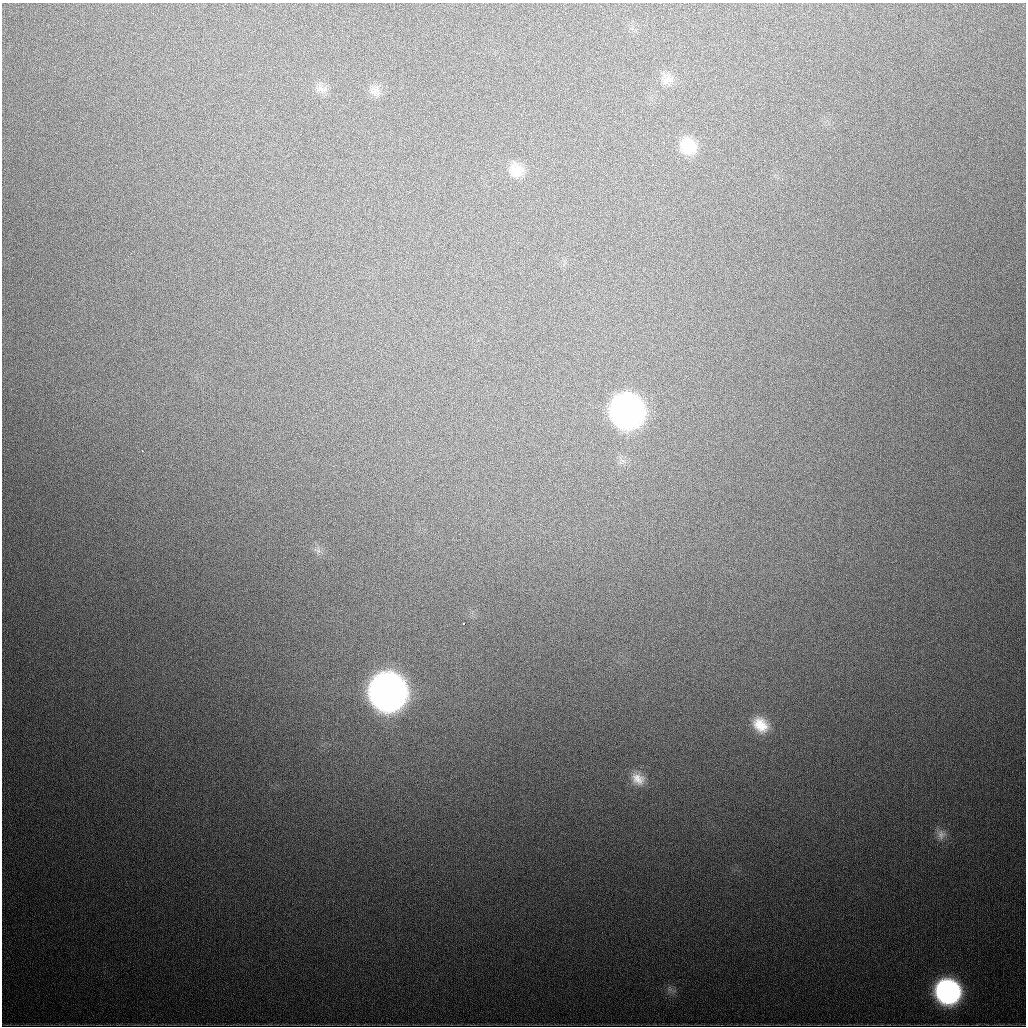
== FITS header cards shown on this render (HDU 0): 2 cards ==
NAXIS1  =                 1024
NAXIS2  =                 1024

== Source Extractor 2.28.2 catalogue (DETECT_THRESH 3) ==
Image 1024 x 1024 px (HDU 0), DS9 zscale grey, 1 PNG px = 1 image px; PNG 1028 x 1028 px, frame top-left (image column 1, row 1024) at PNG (2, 3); no overlay
Background 613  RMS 19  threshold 58.1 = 3 sigma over >= 5 px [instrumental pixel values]
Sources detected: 15; all 15 listed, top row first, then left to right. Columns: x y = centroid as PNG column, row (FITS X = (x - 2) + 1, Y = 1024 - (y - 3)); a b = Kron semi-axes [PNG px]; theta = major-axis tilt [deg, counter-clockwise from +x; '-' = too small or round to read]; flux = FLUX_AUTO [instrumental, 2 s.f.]
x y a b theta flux
667 80 18 13 56 1.4e+04
321 88 16 7 -58 9.5e+03
375 90 17 11 -63 1.1e+04
688 146 20 18 -54 3.9e+04
516 170 20 18 -57 2.5e+04
627 411 21 19 -51 1.0e+06
142 451 3 2 - 2.4e+03
318 550 7 4 -19 3.4e+03
463 623 3 3 - 3.9e+03
388 692 21 19 -48 2.3e+06
760 725 19 15 -45 2.9e+04
638 779 19 15 -36 2.0e+04
941 834 14 12 -81 1.1e+04
670 989 7 4 19 3.4e+03
948 992 18 17 - 3.8e+05